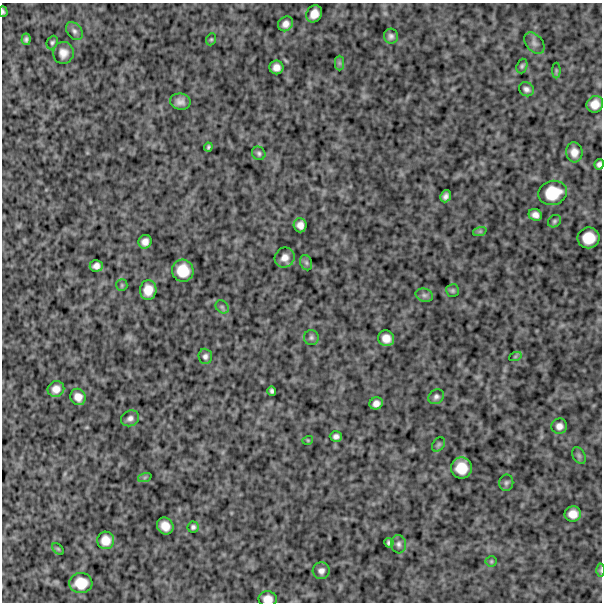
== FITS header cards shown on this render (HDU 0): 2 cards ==
NAXIS1  =                  600
NAXIS2  =                  600

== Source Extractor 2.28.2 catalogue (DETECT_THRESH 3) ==
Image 600 x 600 px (HDU 0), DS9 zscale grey, 1 PNG px = 1 image px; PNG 604 x 604 px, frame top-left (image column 1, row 600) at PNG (2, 3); each listed source drawn as its Kron ellipse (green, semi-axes under 4 px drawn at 4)
Background 1240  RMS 210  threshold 640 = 3 sigma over >= 5 px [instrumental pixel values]
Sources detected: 68; all 68 listed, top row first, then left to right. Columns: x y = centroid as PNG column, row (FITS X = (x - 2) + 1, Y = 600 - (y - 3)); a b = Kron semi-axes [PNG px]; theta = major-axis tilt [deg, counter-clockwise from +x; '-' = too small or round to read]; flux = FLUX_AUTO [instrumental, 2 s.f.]
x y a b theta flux
3 12 5 3 - 26000
314 14 9 7 59 140000
286 24 8 7 - 85000
74 31 10 7 -50 51000
391 36 7 7 - 46000
26 39 6 4 86 39000
211 39 6 4 68 19000
52 43 7 5 67 28000
534 43 12 8 -48 64000
63 53 11 10 - 110000
339 63 7 4 -90 29000
522 66 7 5 71 28000
276 67 7 6 - 96000
556 71 8 4 90 21000
526 89 8 6 -34 51000
180 102 10 8 -10 81000
595 104 9 8 - 140000
208 147 4 3 - 24000
574 152 10 8 -83 120000
259 153 7 6 - 36000
599 164 5 4 - 45000
553 193 14 12 17 370000
446 196 6 5 - 56000
535 215 7 5 -22 74000
554 221 7 5 37 28000
300 225 7 6 - 90000
480 231 7 4 18 24000
588 238 11 10 - 260000
145 242 7 6 - 87000
285 258 10 9 - 100000
306 263 8 6 -69 34000
96 266 6 6 - 71000
183 271 11 11 - 280000
122 285 6 5 - 24000
148 290 10 8 86 180000
452 290 6 6 - 27000
424 295 9 6 -15 45000
222 307 7 5 -44 32000
311 337 7 7 - 37000
386 338 8 7 - 130000
205 356 7 6 - 48000
515 357 6 4 19 20000
56 389 8 8 - 110000
272 391 4 4 - 33000
78 397 8 7 - 120000
436 397 8 7 - 47000
376 403 7 6 - 76000
130 418 9 7 24 62000
559 426 8 7 - 77000
336 436 6 5 - 50000
308 440 5 3 - 13000
438 444 8 5 55 28000
579 456 9 6 -63 35000
461 468 10 10 - 270000
145 477 7 4 19 23000
506 483 8 7 - 35000
573 514 8 7 - 140000
165 526 9 8 - 150000
193 527 5 5 - 34000
106 540 9 8 - 160000
389 543 5 4 - 35000
399 544 9 7 -83 51000
58 549 7 4 -45 19000
491 561 5 5 - 20000
600 570 6 4 90 22000
321 571 8 8 - 71000
81 583 11 10 - 250000
268 599 9 7 -1 130000
At the frame edge (FLAGS 8, measured only in part): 4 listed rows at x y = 3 12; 599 164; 600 570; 268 599